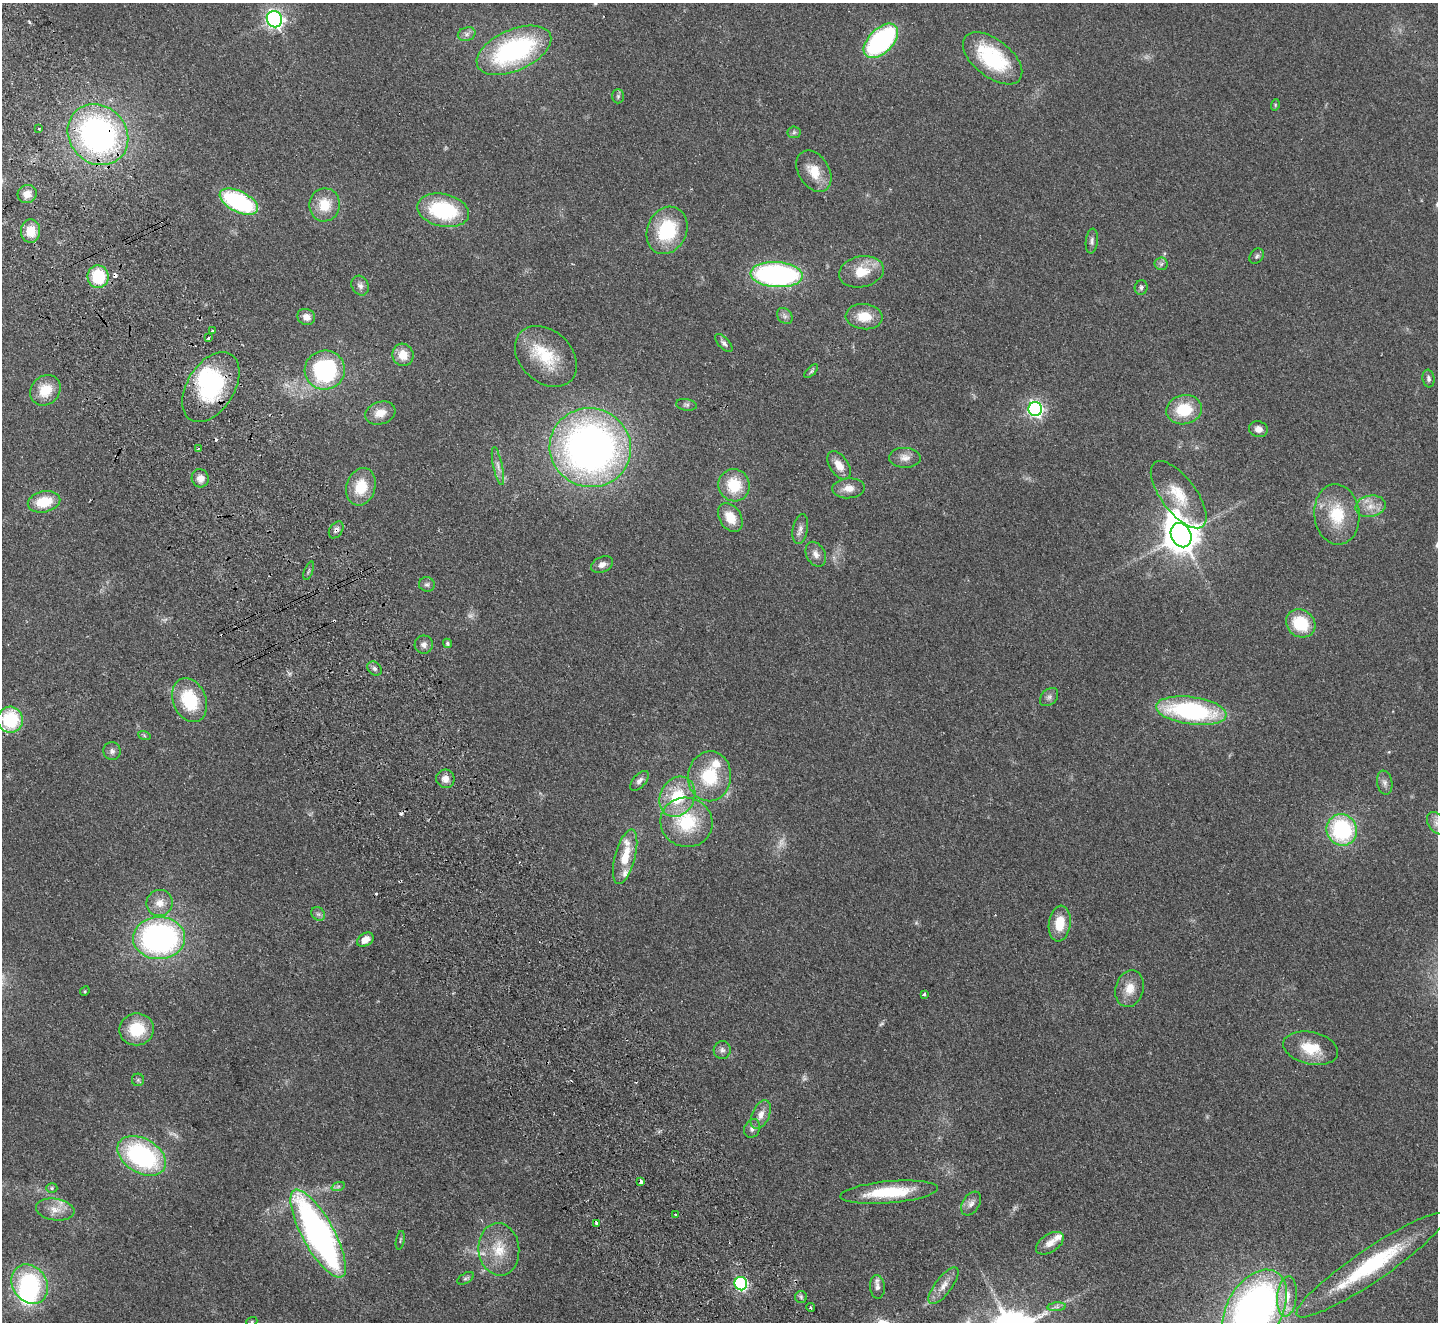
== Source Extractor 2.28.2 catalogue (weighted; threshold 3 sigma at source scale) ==
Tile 11 of 4 x 4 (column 3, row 3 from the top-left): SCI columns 2922-4357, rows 1643-2962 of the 5845 x 5791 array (HDU 1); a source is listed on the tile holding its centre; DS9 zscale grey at full resolution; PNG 1440 x 1324 px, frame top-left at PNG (2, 3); each listed source drawn as its Kron ellipse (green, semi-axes under 4 px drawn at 4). Shown black and unused: <1% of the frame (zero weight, under 2 of 3 exposures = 3% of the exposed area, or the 3 px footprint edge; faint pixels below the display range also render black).
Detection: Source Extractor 2.28.2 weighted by HDU 2 'WHT'; one run over the whole footprint, this tile lists its part. Background 0.102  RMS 0.0081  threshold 0.0365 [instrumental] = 3 sigma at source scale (4.5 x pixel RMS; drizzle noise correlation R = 1.50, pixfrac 1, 0.05/0.05 arcsec/px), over >= 5 px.
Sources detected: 142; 6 too faint to see at this stretch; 2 inside a brighter object's white glare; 6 cosmic-ray / hot-pixel residue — neither listed nor drawn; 6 inside a brighter listed object's ellipse — not listed separately; the other 122 listed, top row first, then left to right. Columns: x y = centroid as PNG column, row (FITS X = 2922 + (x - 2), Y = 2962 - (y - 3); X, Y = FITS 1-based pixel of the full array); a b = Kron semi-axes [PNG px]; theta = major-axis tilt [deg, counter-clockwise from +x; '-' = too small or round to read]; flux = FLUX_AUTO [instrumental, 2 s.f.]
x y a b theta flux
274 19 8 7 - 260
467 34 9 6 18 3.1
881 41 21 12 45 120
514 50 40 20 24 130
993 58 35 19 -38 68
618 96 7 6 - 1.8
1275 105 6 3 73 0.88
39 129 3 2 - 0.92
794 132 6 6 - 1.6
98 135 32 28 -46 240
814 171 22 15 -58 16
27 194 9 9 - 6.5
239 202 21 10 -26 97
325 205 17 15 82 18
443 210 26 16 -12 65
667 230 24 19 65 47
31 231 12 9 86 13
1092 241 12 6 83 2.9
1257 256 8 6 51 2
1161 264 6 6 - 1.9
861 272 23 15 12 19
777 275 26 12 -4 180
98 277 11 10 - 36
360 286 10 8 -63 3.7
1141 287 7 6 - 2
785 316 9 6 -48 2.7
306 317 9 8 - 6.2
864 317 18 12 -5 16
213 330 3 3 - 1.8
208 338 3 3 - 5.1
724 343 11 5 -47 2.7
403 355 11 10 - 12
546 356 35 26 -43 39
325 370 20 19 - 100
811 371 9 3 45 1.6
1428 379 9 6 -82 2.5
211 387 38 23 58 81
45 390 16 14 46 17
686 405 10 5 -10 2.1
1035 409 7 7 - 220
1184 410 18 14 11 28
380 413 15 11 19 9.9
1258 429 9 8 - 5
198 448 4 3 - 0.87
590 448 41 39 -20 430
905 458 16 10 -1 6.4
839 465 16 9 -55 9.3
498 466 19 4 -78 4.4
200 478 9 8 - 6.1
734 485 16 15 - 27
361 487 19 14 74 22
848 488 16 10 4 7.8
1179 495 40 17 -53 26
44 502 16 10 12 22
1370 506 15 10 12 9.5
1337 514 30 22 -84 33
730 518 16 11 -57 15
800 529 15 7 80 4.6
336 530 9 6 56 3.1
1181 535 12 10 -65 1800
816 554 13 9 -62 5.3
602 565 11 7 25 4.3
309 571 9 3 69 1.2
427 584 8 7 - 2.5
1301 623 15 13 -37 33
447 643 5 4 - 1.4
424 645 9 9 - 3.7
375 668 8 6 -44 2.3
1049 697 10 7 45 3.1
190 700 23 16 -68 43
1191 711 35 13 -8 120
10 720 13 12 - 47
144 735 6 4 -20 1.1
112 751 9 8 - 3.2
710 776 25 21 84 40
445 779 9 9 - 5.5
639 781 12 6 49 3.4
1385 783 12 7 -80 3.7
677 797 21 17 62 35
687 822 26 24 -20 45
1437 823 12 8 -53 5
1342 830 16 15 - 81
625 857 28 10 75 20
159 903 13 13 - 9.2
318 914 7 6 - 2
1060 924 18 11 83 18
159 938 26 21 1 220
365 940 9 6 30 8.3
1130 989 18 14 75 12
85 991 5 4 - 0.89
924 994 4 3 - 2.5
137 1029 17 16 - 30
1311 1048 28 16 -13 23
722 1050 9 8 - 3
138 1080 6 6 - 1.6
761 1115 15 8 66 7
752 1128 10 7 65 3.4
142 1156 26 17 -30 120
641 1182 4 3 - 7.5
338 1187 7 4 20 1.4
52 1188 5 5 - 1.2
889 1192 49 11 5 42
971 1204 13 8 57 4.5
55 1210 19 11 -8 9.8
675 1215 3 2 - 1.1
597 1223 4 3 - 6.3
318 1234 49 16 -61 310
400 1240 9 3 79 1.1
1050 1243 15 9 33 6.8
499 1249 26 20 -84 23
1371 1265 90 16 34 79
466 1278 9 5 31 1.6
30 1284 21 17 -56 84
741 1284 7 6 - 130
943 1286 22 8 53 7.8
877 1287 12 7 -86 4.3
1287 1296 20 9 84 12
801 1297 6 6 - 1.9
1057 1307 9 4 5 2.2
811 1308 4 2 - 0.93
1255 1309 43 27 60 400
252 1321 5 3 - 0.76
Overlapping masked pixels (flux is a lower limit): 4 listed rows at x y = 98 135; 211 387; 336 530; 641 1182
Isophote crosses this tile's border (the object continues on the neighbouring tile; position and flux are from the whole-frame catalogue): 3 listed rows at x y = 10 720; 1437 823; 1255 1309